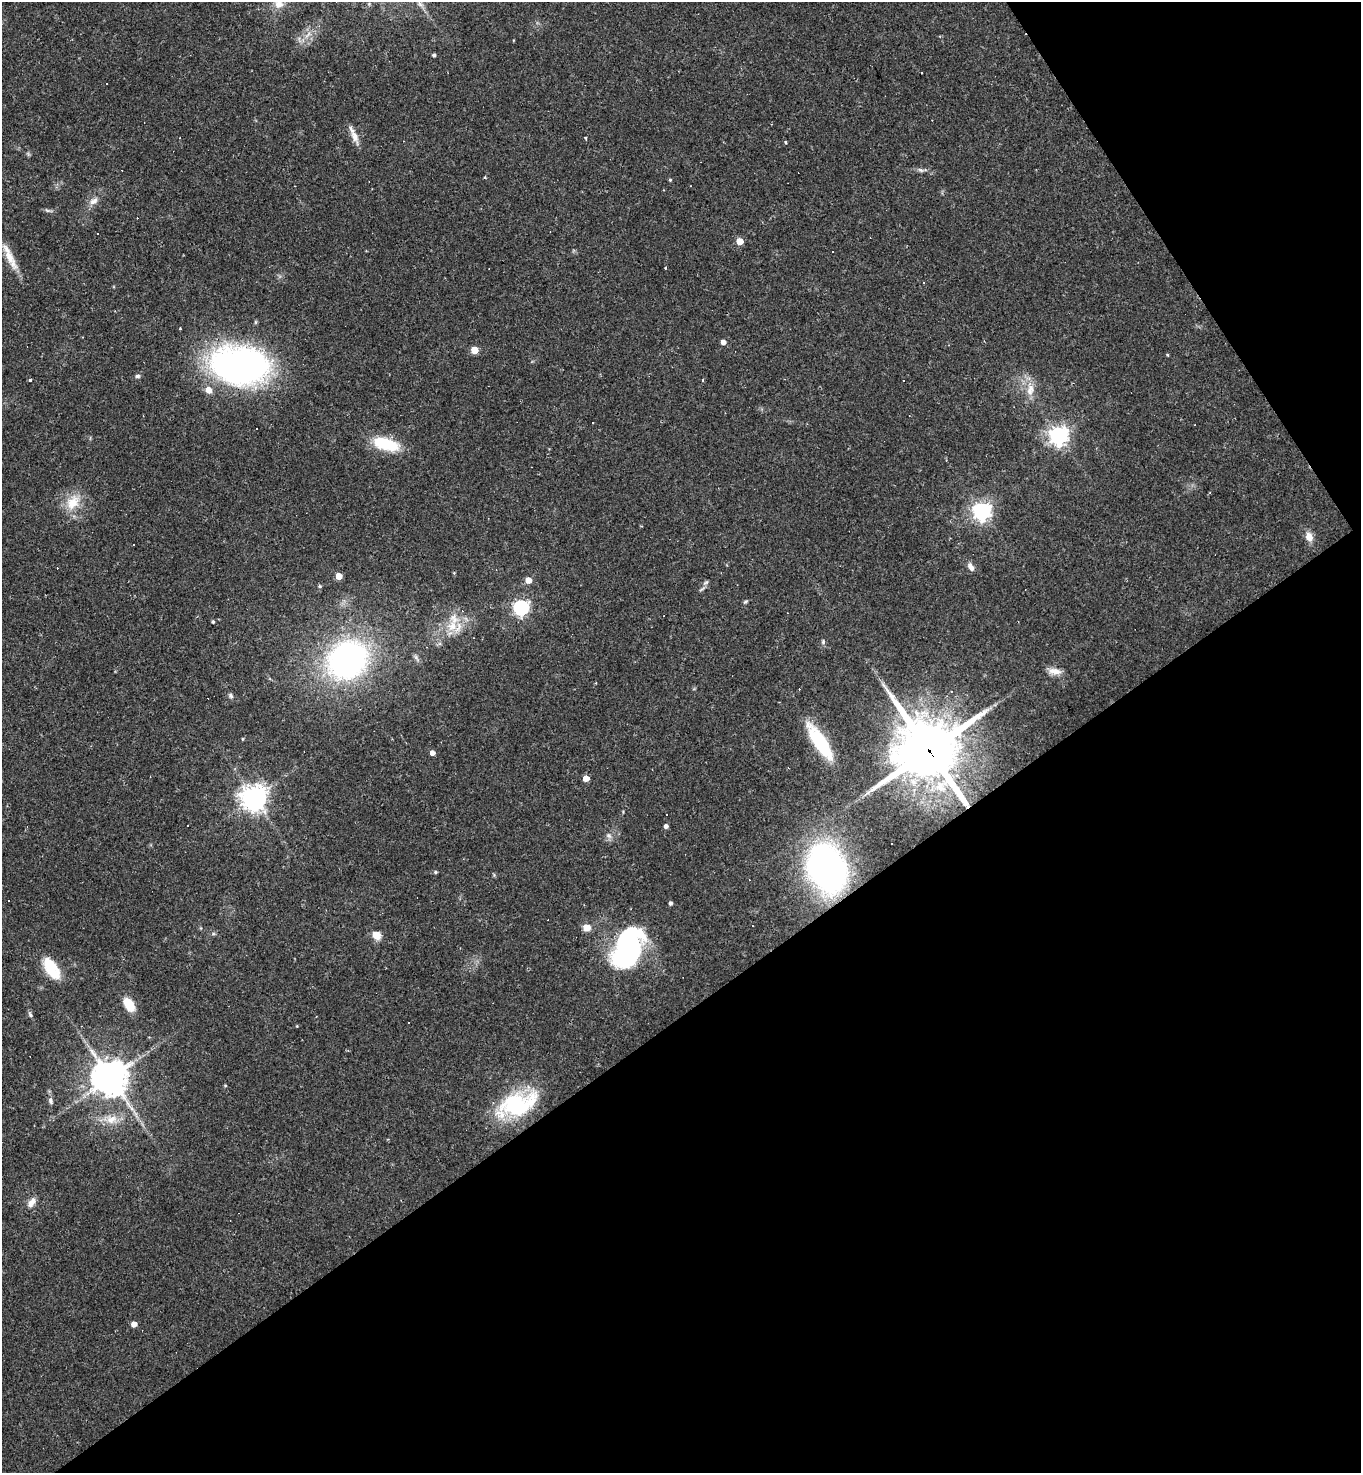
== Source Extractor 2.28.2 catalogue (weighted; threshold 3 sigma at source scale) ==
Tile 12 of 4 x 4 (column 4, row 3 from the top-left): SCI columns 4369-5727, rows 1473-2943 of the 5881 x 5886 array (HDU 1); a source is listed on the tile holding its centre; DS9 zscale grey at full resolution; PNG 1363 x 1475 px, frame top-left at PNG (2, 2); no overlay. Shown black and unused: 36% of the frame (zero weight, under 2 of 3 exposures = <1% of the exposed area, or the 3 px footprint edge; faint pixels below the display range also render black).
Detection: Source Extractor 2.28.2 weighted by HDU 2 'WHT'; one run over the whole footprint, this tile lists its part. Background 0.0358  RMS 0.0049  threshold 0.022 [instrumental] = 3 sigma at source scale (4.5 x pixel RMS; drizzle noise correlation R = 1.50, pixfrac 1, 0.05/0.05 arcsec/px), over >= 5 px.
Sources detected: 84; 16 cosmic-ray / hot-pixel residue — not listed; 1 inside a brighter listed object's ellipse — not listed separately; the other 67 listed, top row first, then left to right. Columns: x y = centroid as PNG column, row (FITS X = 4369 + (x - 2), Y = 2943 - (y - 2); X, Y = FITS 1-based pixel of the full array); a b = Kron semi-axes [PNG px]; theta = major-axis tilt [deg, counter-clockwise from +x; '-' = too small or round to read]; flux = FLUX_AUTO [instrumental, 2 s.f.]
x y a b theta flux
278 4 12 11 - 4.4
308 35 13 3 45 2
434 55 3 3 - 1.2
355 137 20 8 -66 4.4
180 138 3 2 - 0.68
585 138 3 3 - 0.62
921 170 9 5 -26 1.3
485 177 4 3 - 0.51
670 180 4 4 - 0.61
93 201 13 8 29 3.1
47 210 7 4 -19 0.94
740 241 5 5 - 9.3
9 257 36 9 -62 8.2
665 267 3 3 - 0.79
723 342 4 4 - 2.8
474 350 5 5 - 11
239 366 51 32 -9 190
137 376 6 5 - 1
30 381 3 3 - 3.3
208 390 6 5 - 5.5
1030 390 17 10 78 5.6
1059 436 7 7 - 260
386 444 26 11 -16 24
73 502 23 16 54 11
982 511 7 6 - 240
1309 537 11 8 -73 4.1
134 545 2 2 - 0.33
971 567 11 6 -59 2.6
339 576 5 4 - 6.9
528 580 5 5 - 5.7
706 582 7 5 29 0.96
320 586 5 4 - 0.66
746 601 6 4 30 0.72
521 608 6 6 - 140
213 622 4 4 - 0.75
452 626 16 14 52 9.1
823 642 7 5 77 0.99
348 659 31 30 - 150
1055 671 16 8 -7 4.2
595 683 4 2 - 0.36
231 696 8 6 -48 1.2
243 739 5 3 - 0.44
820 742 39 11 -56 31
929 750 23 20 -48 3300
432 753 4 4 - 2.6
586 778 5 4 - 6.1
254 798 8 8 - 490
666 826 4 4 - 1.8
609 836 9 7 -37 1.8
827 868 34 25 -65 210
435 872 5 4 - 0.78
9 901 3 3 - 1
671 903 4 4 - 1.3
587 928 5 5 - 9.7
376 935 9 7 -44 5.8
628 947 47 28 69 82
50 966 20 12 -55 17
129 1005 17 10 -57 8.4
30 1015 8 5 -64 1
297 1026 4 3 - 0.36
110 1078 11 10 - 1000
225 1086 4 4 - 0.49
51 1101 10 6 -75 1.6
517 1104 45 24 21 46
111 1119 17 11 19 6.5
31 1202 14 7 52 3.3
134 1324 4 4 - 4
Overlapping masked pixels (flux is a lower limit): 2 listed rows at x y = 929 750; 827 868
Isophote crosses this tile's border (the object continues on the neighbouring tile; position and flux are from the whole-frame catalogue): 1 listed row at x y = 278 4